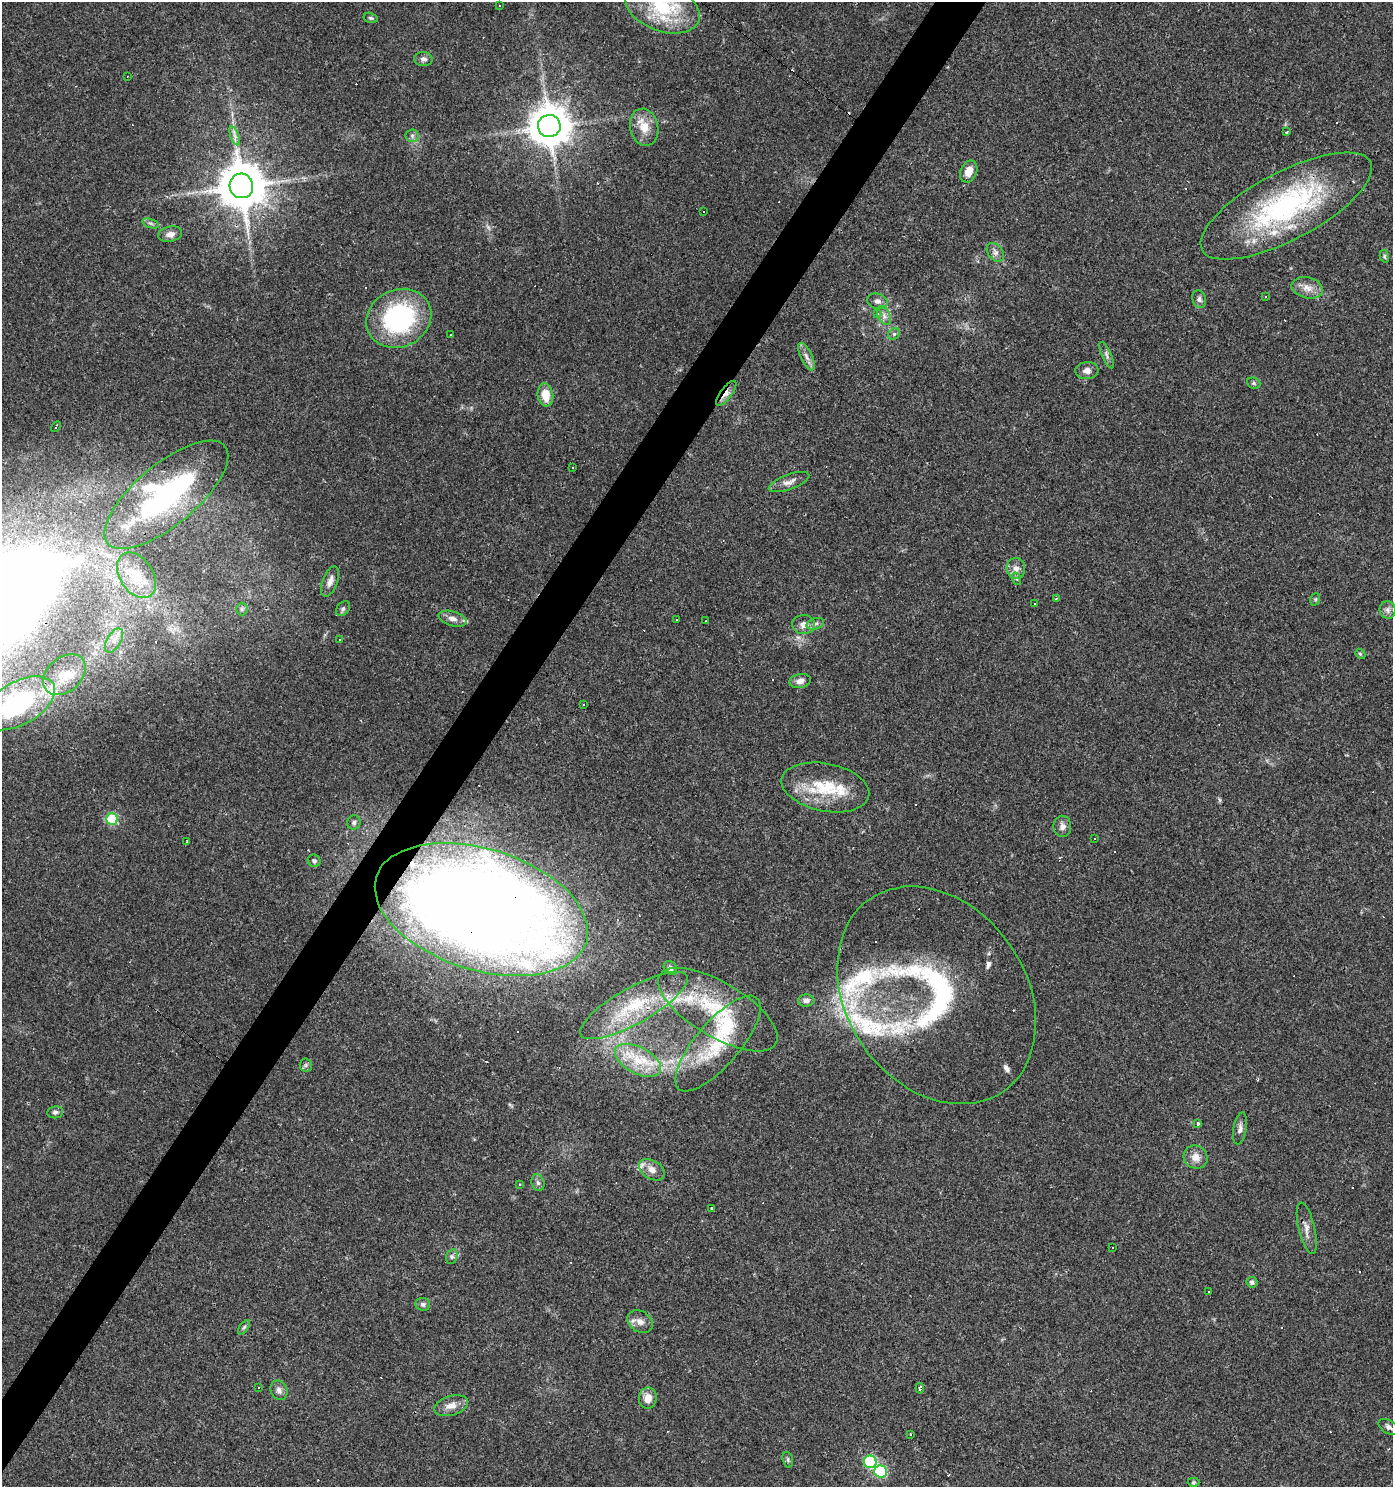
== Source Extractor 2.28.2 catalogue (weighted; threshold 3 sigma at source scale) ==
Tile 7 of 4 x 4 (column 3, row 2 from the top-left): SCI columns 3029-4419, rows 2970-4454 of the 5988 x 5939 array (HDU 1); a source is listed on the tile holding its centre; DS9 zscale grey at full resolution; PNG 1395 x 1489 px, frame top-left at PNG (2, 2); each listed source drawn as its Kron ellipse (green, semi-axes under 4 px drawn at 4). Shown black and unused: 3% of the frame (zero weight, under 3 of 4 exposures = <1% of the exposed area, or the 3 px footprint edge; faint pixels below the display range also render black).
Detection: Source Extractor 2.28.2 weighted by HDU 2 'WHT'; one run over the whole footprint, this tile lists its part. Background 0.029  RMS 0.0038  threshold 0.0173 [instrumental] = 3 sigma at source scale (4.5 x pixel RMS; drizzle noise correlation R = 1.50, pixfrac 1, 0.0396/0.0396 arcsec/px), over >= 5 px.
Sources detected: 154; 4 inside a brighter object's white glare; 30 cosmic-ray / hot-pixel residue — neither listed nor drawn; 18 inside a brighter listed object's ellipse — not listed separately; the other 102 listed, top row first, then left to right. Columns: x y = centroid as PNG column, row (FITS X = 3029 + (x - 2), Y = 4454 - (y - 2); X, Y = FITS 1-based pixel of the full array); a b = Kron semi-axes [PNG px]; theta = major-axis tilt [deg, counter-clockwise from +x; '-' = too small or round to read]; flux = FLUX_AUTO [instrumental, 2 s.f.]
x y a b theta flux
499 5 3 2 - 0.4
662 7 39 23 -21 27
371 18 7 5 -16 0.68
423 59 9 7 -3 1.5
127 76 3 2 - 0.25
549 126 11 11 - 1100
644 127 19 14 -77 6.5
1287 132 3 3 - 0.57
235 136 10 4 -71 1.4
412 136 6 6 - 0.96
969 172 11 8 67 4
241 186 12 11 - 1700
1286 206 95 34 28 76
704 211 3 2 - 0.45
150 223 8 3 -19 0.75
170 234 12 7 12 2.4
995 252 10 7 -50 1.6
1384 256 6 4 -75 0.61
1307 288 16 10 -13 3.6
1266 297 3 3 - 0.36
1199 299 9 6 -72 1.3
877 301 10 8 -16 1.7
878 314 3 3 - 1.7
884 316 10 6 -64 1.7
399 318 33 28 26 54
451 334 3 2 - 0.39
894 334 6 5 - 0.75
1106 355 14 4 -66 1.3
806 356 15 5 -65 2.1
1087 371 11 8 5 2.2
1254 383 7 5 -21 0.75
726 393 15 5 52 2.5
545 395 11 7 -82 6.4
56 427 6 2 58 0.81
572 468 3 2 - 0.34
789 482 21 7 20 2.7
166 495 76 30 40 65
1016 568 10 9 - 2.5
136 575 25 16 -56 11
1017 579 6 4 -71 0.63
330 581 16 7 69 2.7
1056 598 3 2 - 0.56
1315 599 6 5 - 0.57
1034 604 3 3 - 1.5
242 609 6 6 - 0.89
343 609 8 6 49 0.99
1388 610 9 8 - 1.6
453 619 14 7 -17 2.5
676 620 3 2 - 0.52
706 621 3 2 - 0.29
804 624 11 9 -3 2.8
815 624 9 5 16 1.2
114 640 13 7 59 3
340 640 2 2 - 0.35
1360 654 5 4 - 0.54
64 675 24 17 41 8.7
800 681 11 7 12 2.1
19 703 39 21 30 44
583 704 3 3 - 0.65
825 787 44 24 -11 20
112 819 6 5 - 24
354 822 7 6 - 0.98
1062 826 10 9 - 1.9
1094 839 3 2 - 0.35
187 842 3 3 - 0.88
314 861 6 6 - 1
481 910 110 60 -17 720
670 968 7 6 - 1.5
936 995 117 89 -55 100
806 1001 8 6 1 1.5
634 1006 61 18 29 23
718 1010 68 27 -31 33
718 1044 60 22 49 25
638 1060 25 13 -27 11
306 1065 6 6 - 0.72
55 1112 8 6 8 1.1
1198 1124 3 3 - 3
1240 1128 16 6 81 1.9
1196 1157 12 11 - 3.6
652 1170 14 9 -31 2.9
538 1183 8 6 -74 1.1
519 1185 4 3 - 0.42
712 1209 4 3 - 1.3
1307 1228 26 8 -77 3.3
1112 1247 3 2 - 0.45
452 1257 7 5 69 0.89
1252 1282 5 5 - 1.2
1209 1292 3 3 - 0.87
423 1304 7 6 - 1
640 1322 14 10 -31 2.8
244 1327 8 4 54 0.81
258 1387 3 3 - 2.6
920 1388 5 3 - 1.5
279 1390 10 8 -66 1.8
648 1398 10 9 - 4
451 1406 17 9 18 3.7
1389 1427 11 6 -32 1.3
911 1434 3 3 - 1.2
788 1460 8 5 -73 0.77
870 1462 6 6 - 36
881 1472 6 6 - 30
1193 1482 6 4 2 0.57
Overlapping masked pixels (flux is a lower limit): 4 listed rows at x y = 241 186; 726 393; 481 910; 634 1006
Isophote crosses this tile's border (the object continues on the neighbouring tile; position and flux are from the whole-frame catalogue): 2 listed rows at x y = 662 7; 19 703